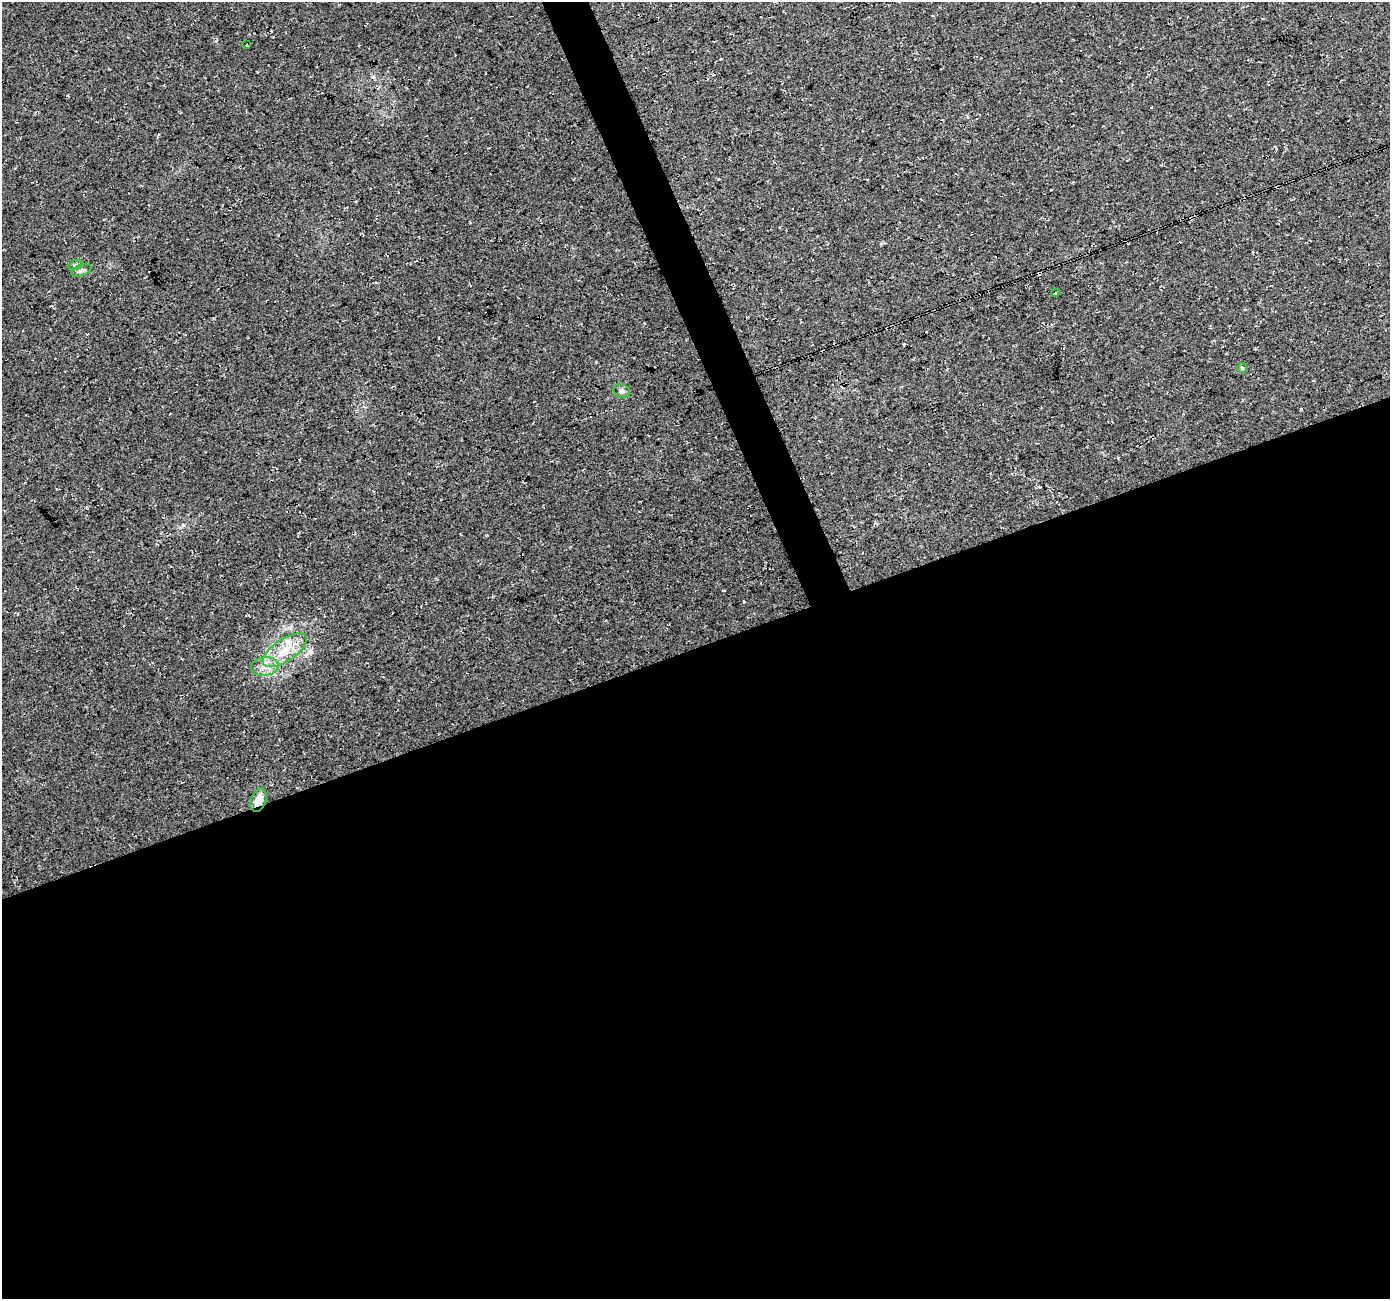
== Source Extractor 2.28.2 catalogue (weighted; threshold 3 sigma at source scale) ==
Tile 15 of 4 x 4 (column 3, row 4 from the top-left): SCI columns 2778-4165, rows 134-1430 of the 5553 x 5399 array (HDU 1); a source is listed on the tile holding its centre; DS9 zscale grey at full resolution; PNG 1392 x 1301 px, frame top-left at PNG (2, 2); each listed source drawn as its Kron ellipse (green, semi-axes under 4 px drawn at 4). Shown black and unused: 52% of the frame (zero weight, under 3 of 4 exposures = <1% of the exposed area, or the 3 px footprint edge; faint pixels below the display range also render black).
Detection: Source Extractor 2.28.2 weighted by HDU 2 'WHT'; one run over the whole footprint, this tile lists its part. Background 0.0328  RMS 0.0079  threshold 0.0356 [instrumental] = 3 sigma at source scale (4.5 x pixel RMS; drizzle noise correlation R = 1.50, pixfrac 1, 0.0396/0.0396 arcsec/px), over >= 5 px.
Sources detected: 10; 1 cosmic-ray / hot-pixel residue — neither listed nor drawn; the other 9 listed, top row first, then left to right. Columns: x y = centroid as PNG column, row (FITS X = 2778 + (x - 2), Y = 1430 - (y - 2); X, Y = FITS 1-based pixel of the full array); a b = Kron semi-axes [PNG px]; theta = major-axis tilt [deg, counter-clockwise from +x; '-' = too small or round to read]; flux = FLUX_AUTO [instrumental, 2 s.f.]
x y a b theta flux
247 45 3 3 - 1.4
75 265 7 4 24 1.4
82 270 10 5 20 2.3
1055 293 4 4 - 1.1
1242 368 5 5 - 1.1
622 391 8 7 - 2.4
285 650 25 11 34 18
265 666 14 9 9 7.2
259 800 12 7 70 8.1
Overlapping masked pixels (flux is a lower limit): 1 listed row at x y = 259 800